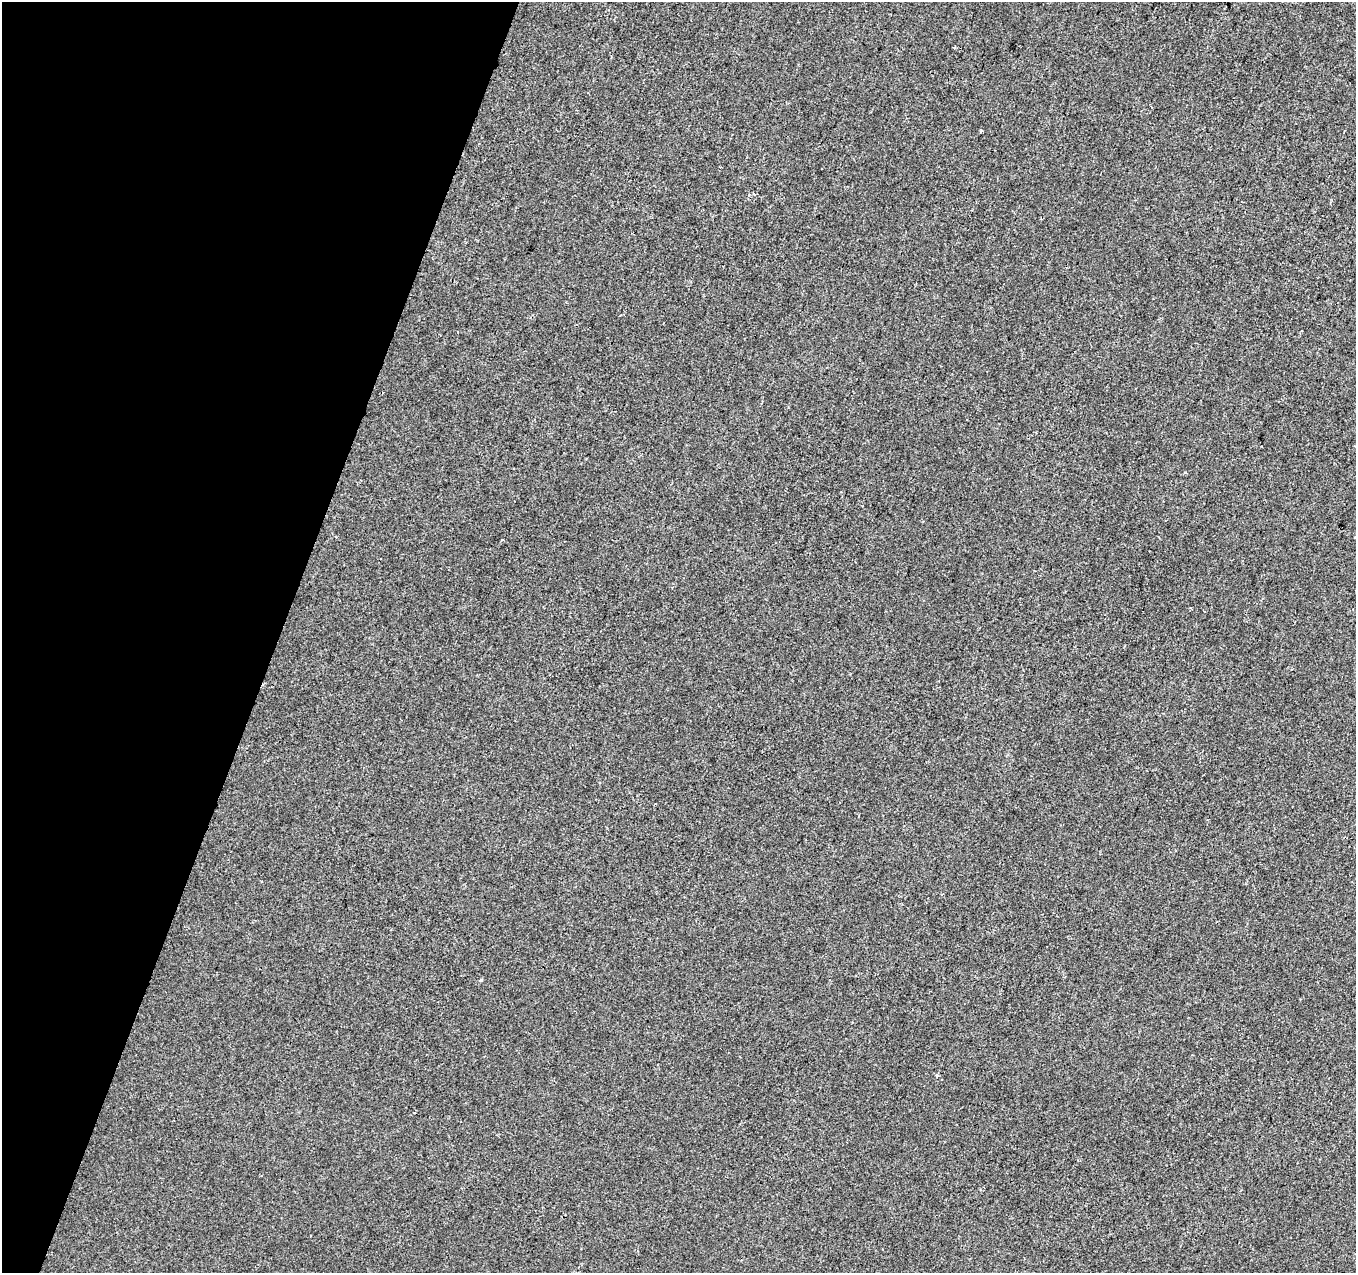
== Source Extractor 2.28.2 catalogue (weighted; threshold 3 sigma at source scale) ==
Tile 9 of 4 x 4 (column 1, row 3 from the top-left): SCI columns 8-1361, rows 1548-2818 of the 5422 x 5573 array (HDU 1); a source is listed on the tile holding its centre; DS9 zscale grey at full resolution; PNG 1358 x 1275 px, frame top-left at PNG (2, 2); no overlay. Shown black and unused: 20% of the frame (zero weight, under 2 of 3 exposures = <1% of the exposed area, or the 3 px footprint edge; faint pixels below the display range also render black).
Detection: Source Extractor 2.28.2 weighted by HDU 2 'WHT'; one run over the whole footprint, this tile lists its part. Background -5.66e-04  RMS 0.0041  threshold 0.0187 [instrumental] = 3 sigma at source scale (4.5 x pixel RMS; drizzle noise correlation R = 1.50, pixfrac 1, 0.0396/0.0396 arcsec/px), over >= 5 px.
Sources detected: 7; all 7 listed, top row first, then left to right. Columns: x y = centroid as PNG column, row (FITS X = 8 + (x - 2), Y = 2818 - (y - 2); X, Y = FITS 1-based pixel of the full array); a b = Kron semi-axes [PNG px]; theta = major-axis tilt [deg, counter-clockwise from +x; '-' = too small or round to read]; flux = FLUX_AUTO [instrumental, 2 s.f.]
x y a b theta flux
954 47 3 2 - 0.57
981 131 3 3 - 0.5
754 194 5 3 - 0.46
1355 538 3 3 - 0.93
502 540 3 2 - 0.69
481 980 4 4 - 0.58
937 1075 3 3 - 1.1
Isophote crosses this tile's border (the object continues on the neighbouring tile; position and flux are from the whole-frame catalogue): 1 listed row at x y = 1355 538